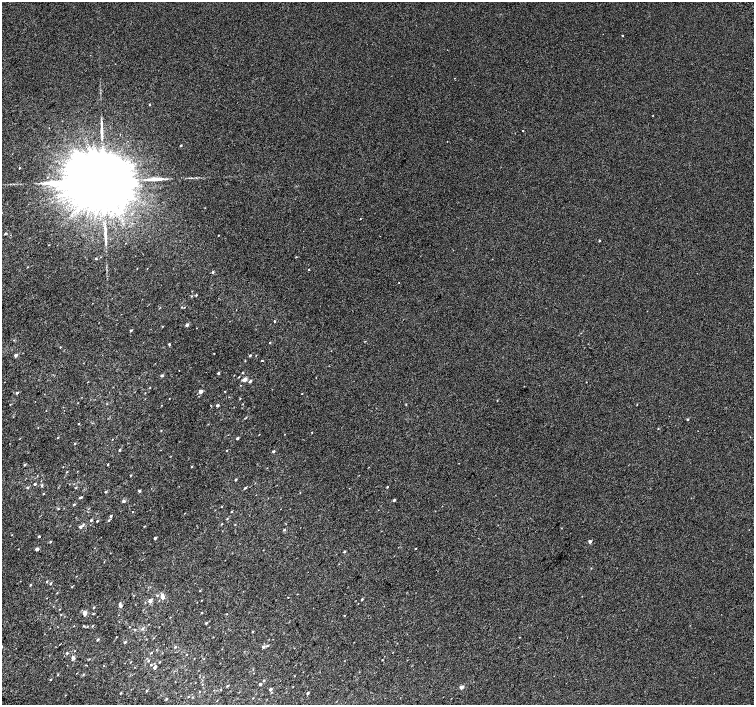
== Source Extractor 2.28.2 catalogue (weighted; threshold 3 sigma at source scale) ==
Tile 7 of 4 x 4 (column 3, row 2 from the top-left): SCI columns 3041-4543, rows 3081-4486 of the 6074 x 6092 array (HDU 1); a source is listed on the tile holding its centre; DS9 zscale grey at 2 x 2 block average (1 PNG px = mean of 2 x 2 image px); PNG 756 x 707 px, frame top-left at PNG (2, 2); no overlay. Shown black and unused: <1% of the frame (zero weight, under 2 of 3 exposures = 2% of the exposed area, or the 3 px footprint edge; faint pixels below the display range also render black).
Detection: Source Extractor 2.28.2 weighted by HDU 2 'WHT'; one run over the whole footprint, this tile lists its part. Background 0.00266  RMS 0.007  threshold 0.0315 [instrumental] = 3 sigma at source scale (4.5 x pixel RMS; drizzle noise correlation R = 1.50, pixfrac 1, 0.0396/0.0396 arcsec/px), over >= 5 px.
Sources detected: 152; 1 cosmic-ray / hot-pixel residue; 3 long thin detections or spike segments (spike, bleed or trail) — not listed; the other 148 listed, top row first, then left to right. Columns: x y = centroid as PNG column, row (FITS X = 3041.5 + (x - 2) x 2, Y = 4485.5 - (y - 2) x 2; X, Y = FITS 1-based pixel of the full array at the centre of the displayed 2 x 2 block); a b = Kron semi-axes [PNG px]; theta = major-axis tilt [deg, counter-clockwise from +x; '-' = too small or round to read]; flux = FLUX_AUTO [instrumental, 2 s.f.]
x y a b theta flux
622 35 2 2 - 1.2
150 104 2 2 - 1.4
523 130 2 2 - 1.7
181 145 2 2 - 1.6
20 168 2 2 - 1
103 181 25 13 44 41000
360 219 2 2 - 0.57
5 233 3 2 - 1.6
218 235 2 2 - 0.65
599 240 2 2 - 1.3
296 257 2 2 - 0.73
96 258 4 2 - 1.2
28 267 2 2 - 0.72
213 272 3 2 - 1.6
196 295 2 2 - 1.3
191 296 3 2 - 0.92
184 307 2 2 - 0.87
274 321 2 2 - 1.1
187 325 2 2 - 4.4
162 326 2 2 - 0.72
131 330 3 2 - 1.8
270 343 2 2 - 0.88
169 344 2 2 - 3.2
214 353 2 2 - 0.64
16 355 2 2 - 6.1
250 355 3 2 - 1.6
262 361 2 2 - 1.1
218 373 3 2 - 2
242 373 2 2 - 1.1
162 375 2 2 - 3.2
234 375 2 2 - 0.49
239 377 2 2 - 0.81
245 379 4 3 - 7.9
250 381 3 2 - 2.8
201 391 2 2 - 13
225 391 2 2 - 0.71
17 393 2 2 - 2.4
145 393 2 2 - 0.65
302 393 2 2 - 0.67
497 400 2 2 - 0.62
406 404 2 2 - 0.84
211 405 2 2 - 0.58
218 405 2 2 - 3.6
688 419 2 2 - 1.5
78 424 2 2 - 0.96
658 428 3 2 - 0.83
312 432 2 2 - 0.76
58 438 2 2 - 0.62
237 438 2 2 - 2.8
75 443 2 2 - 1.3
120 450 3 2 - 1.8
227 450 2 2 - 1.1
273 451 2 2 - 2.4
24 464 3 2 - 1.7
108 464 2 2 - 1
192 466 2 2 - 1.2
63 467 2 2 - 0.54
67 472 2 2 - 0.97
131 475 2 2 - 1
236 479 2 2 - 2.2
35 484 2 2 - 2.1
42 485 4 3 - 1.7
27 487 3 2 - 1.8
387 487 2 2 - 1.6
76 488 3 3 - 0.99
245 488 3 2 - 1.6
139 491 2 2 - 3.6
106 492 2 2 - 1.8
43 494 2 2 - 0.79
81 497 3 2 - 1.5
394 500 2 2 - 2.8
124 501 3 2 - 3.8
74 504 3 2 - 1.9
58 509 3 2 - 0.99
133 512 2 2 - 0.73
232 512 2 2 - 1
111 516 3 3 - 2
227 519 3 2 - 0.95
91 520 3 2 - 1.9
108 520 3 2 - 1.3
97 521 2 2 - 1.2
222 524 2 2 - 0.85
144 526 2 2 - 0.73
80 527 3 2 - 5.9
284 530 3 2 - 1.7
39 536 2 2 - 2.3
155 538 2 2 - 2.9
50 541 2 2 - 1.2
590 541 2 2 - 5.4
37 549 2 2 - 8.8
415 549 2 2 - 0.83
344 551 3 2 - 1.6
46 582 3 2 - 0.97
51 583 3 2 - 1.5
30 585 3 2 - 1.5
72 587 3 2 - 0.95
200 591 2 2 - 0.84
57 593 3 2 - 0.78
162 594 4 3 - 2.8
297 594 2 2 - 0.55
163 597 2 2 - 9.5
288 597 2 2 - 0.59
362 599 3 2 - 1.6
202 600 2 2 - 0.62
150 601 2 2 - 9.6
120 606 2 2 - 6.8
94 607 3 2 - 1.2
60 609 3 2 - 0.61
85 613 3 2 - 17
202 613 2 2 - 1.1
61 614 3 2 - 0.81
93 614 3 2 - 1.2
344 615 2 2 - 0.7
206 623 3 2 - 1.5
84 626 3 2 - 1
92 626 3 2 - 0.9
129 627 2 2 - 0.74
143 629 5 2 - 1.7
253 631 3 3 - 1
98 640 2 2 - 1.9
125 642 3 2 - 2.1
267 646 4 2 - 1.5
175 647 3 2 - 1.4
263 647 3 3 - 3.3
67 653 2 2 - 1.8
151 653 3 2 - 0.98
187 654 2 2 - 0.62
73 657 4 3 - 3.7
382 660 2 2 - 0.77
148 661 3 3 - 1.6
131 662 3 2 - 0.59
160 662 2 2 - 0.98
151 665 3 3 - 1.2
155 667 2 2 - 6.2
83 674 3 3 - 1.2
58 675 3 2 - 0.94
51 679 3 2 - 0.99
264 680 3 2 - 1.2
203 684 2 2 - 1.6
260 684 2 2 - 3.2
227 686 3 2 - 1.4
461 687 2 2 - 11
270 689 3 2 - 4.2
147 691 3 2 - 1.5
121 693 3 2 - 1.2
308 693 2 2 - 2.9
253 698 2 2 - 0.64
166 699 3 3 - 1.5
Diffuse or blended objects may show on this block-average render without a row.